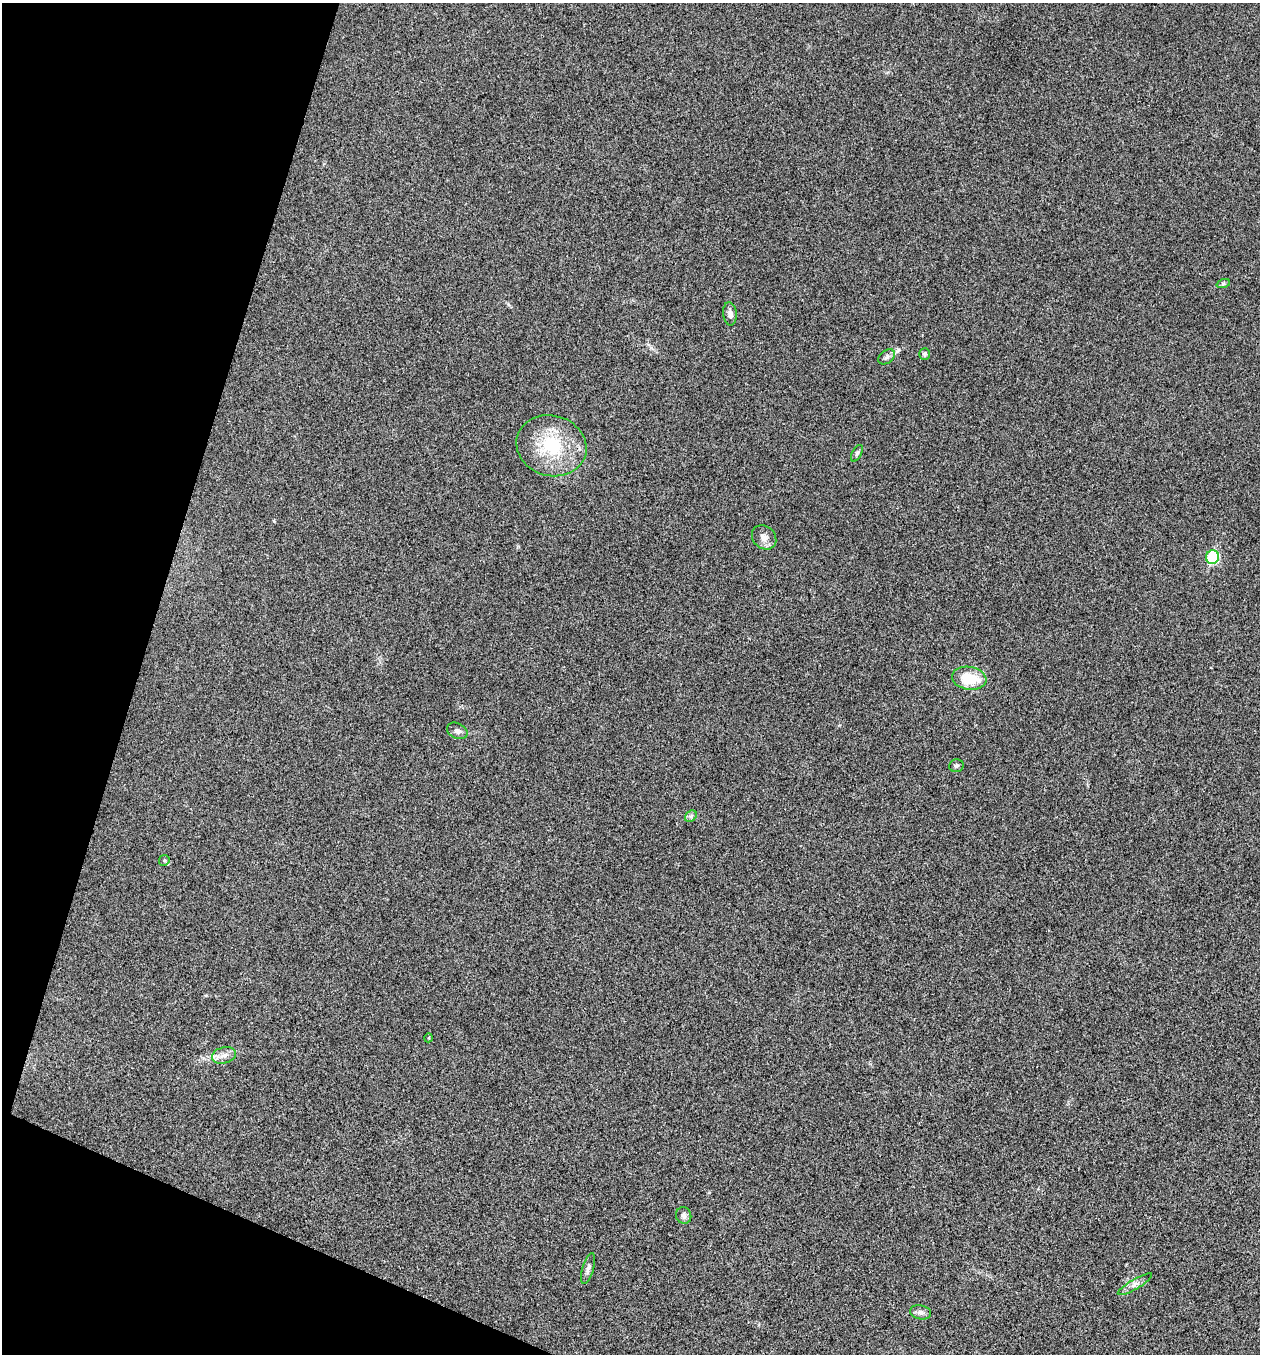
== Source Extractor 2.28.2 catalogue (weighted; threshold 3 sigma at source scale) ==
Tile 9 of 4 x 4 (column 1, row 3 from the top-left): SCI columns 266-1523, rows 1356-2707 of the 5436 x 5425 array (HDU 1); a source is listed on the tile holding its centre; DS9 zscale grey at full resolution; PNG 1262 x 1356 px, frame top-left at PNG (2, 3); each listed source drawn as its Kron ellipse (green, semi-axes under 4 px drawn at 4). Shown black and unused: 15% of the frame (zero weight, under 3 of 4 exposures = <1% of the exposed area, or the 3 px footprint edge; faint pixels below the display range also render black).
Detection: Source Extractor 2.28.2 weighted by HDU 2 'WHT'; one run over the whole footprint, this tile lists its part. Background 0.0202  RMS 0.0057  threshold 0.0258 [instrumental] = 3 sigma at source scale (4.5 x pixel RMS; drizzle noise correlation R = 1.50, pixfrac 1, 0.05/0.05 arcsec/px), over >= 5 px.
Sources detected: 19; all 19 listed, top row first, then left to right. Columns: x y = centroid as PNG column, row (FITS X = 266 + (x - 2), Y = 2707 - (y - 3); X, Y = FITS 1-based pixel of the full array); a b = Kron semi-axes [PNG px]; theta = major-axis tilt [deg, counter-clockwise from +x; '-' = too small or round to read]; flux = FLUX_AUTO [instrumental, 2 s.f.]
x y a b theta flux
1223 284 7 4 19 0.88
730 314 11 7 -84 2.6
925 354 6 5 - 1.2
887 357 9 6 39 1.8
551 446 35 30 -17 35
857 453 9 4 63 1.1
764 537 13 11 -45 4
1212 557 7 6 - 43
969 678 17 11 -8 19
457 731 11 7 -25 2.2
956 766 7 6 - 1.1
691 816 6 5 - 1.3
164 860 5 5 - 0.84
428 1038 4 3 - 0.53
224 1055 12 8 14 3.5
684 1215 8 7 - 2.1
588 1269 16 5 74 2.4
1135 1284 19 5 30 3.1
920 1312 11 7 -11 2.3